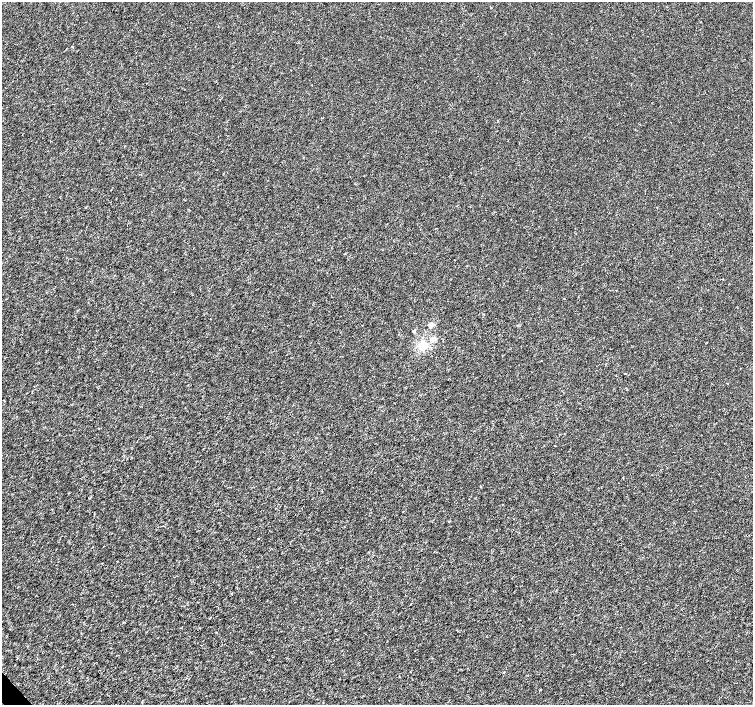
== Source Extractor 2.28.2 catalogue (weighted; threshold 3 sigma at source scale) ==
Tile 7 of 4 x 4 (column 3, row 2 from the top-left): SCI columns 3003-4503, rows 2953-4358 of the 6008 x 5970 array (HDU 1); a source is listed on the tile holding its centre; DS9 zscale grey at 2 x 2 block average (1 PNG px = mean of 2 x 2 image px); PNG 755 x 707 px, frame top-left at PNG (2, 2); no overlay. Shown black and unused: <1% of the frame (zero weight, under 3 of 4 exposures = <1% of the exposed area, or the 3 px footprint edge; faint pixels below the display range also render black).
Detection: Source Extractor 2.28.2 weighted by HDU 2 'WHT'; one run over the whole footprint, this tile lists its part. Background -2.05e-04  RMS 0.0017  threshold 0.00763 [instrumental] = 3 sigma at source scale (4.5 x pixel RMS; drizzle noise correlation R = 1.50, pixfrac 1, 0.0396/0.0396 arcsec/px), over >= 5 px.
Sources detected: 8; all 8 listed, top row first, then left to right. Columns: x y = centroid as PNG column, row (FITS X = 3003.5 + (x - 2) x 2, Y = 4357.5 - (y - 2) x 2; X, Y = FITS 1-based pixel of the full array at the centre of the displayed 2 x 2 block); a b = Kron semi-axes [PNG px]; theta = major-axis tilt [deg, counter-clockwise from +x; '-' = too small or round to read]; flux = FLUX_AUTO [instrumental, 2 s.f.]
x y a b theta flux
491 8 2 2 - 0.18
430 325 3 3 - 5.7
414 331 2 2 - 1.9
433 340 3 3 - 6.9
422 346 3 3 - 20
741 368 2 2 - 0.23
504 672 2 2 - 0.93
540 690 2 2 - 0.26